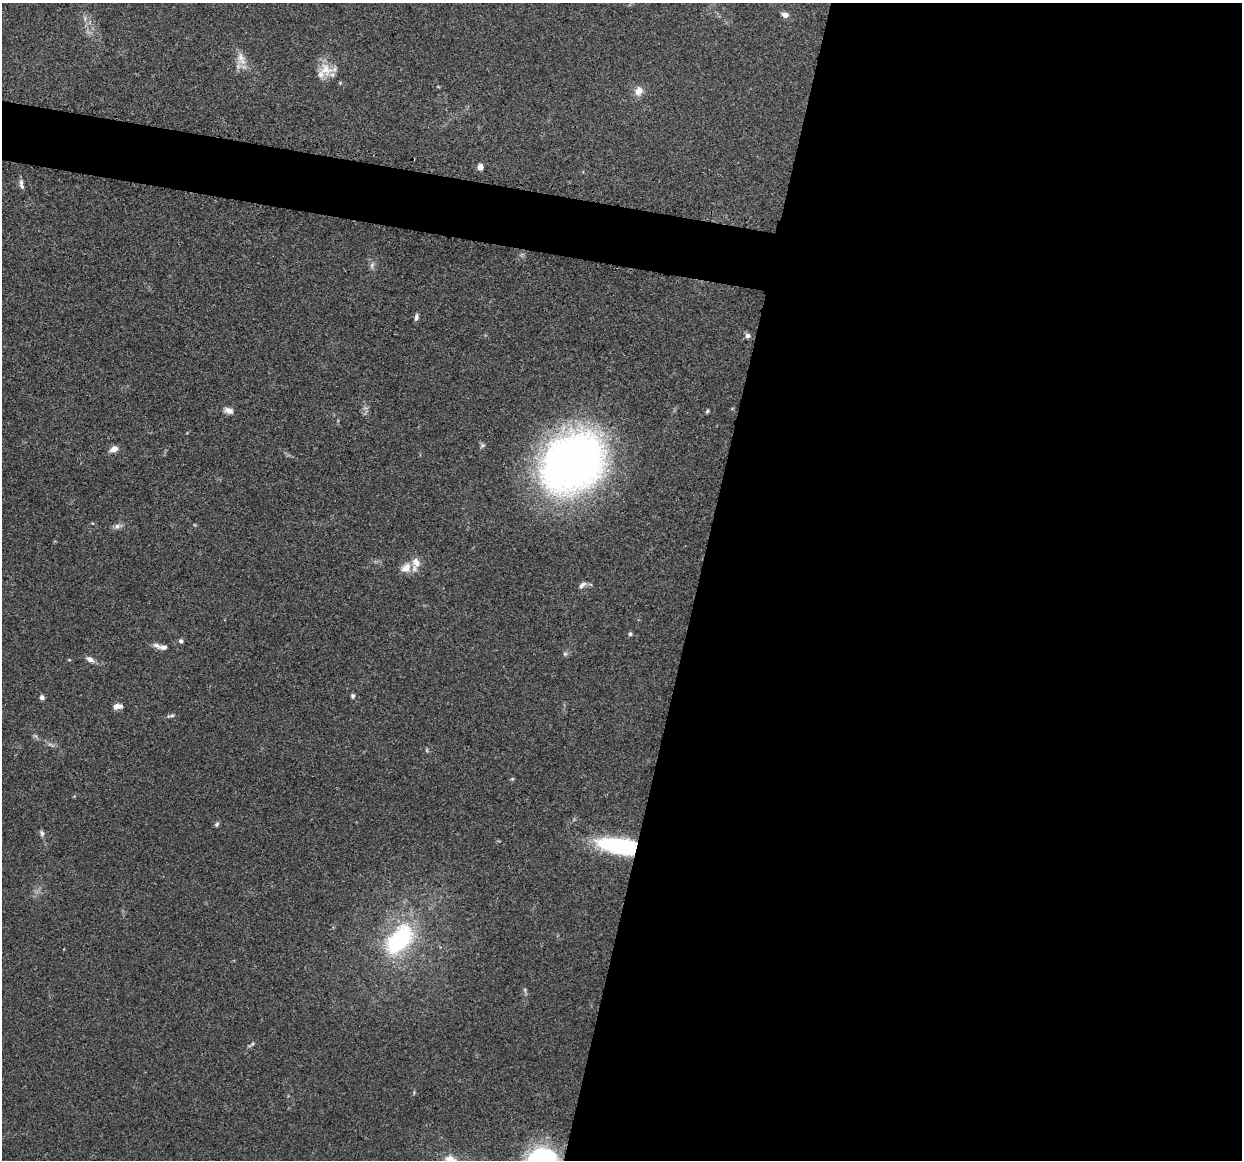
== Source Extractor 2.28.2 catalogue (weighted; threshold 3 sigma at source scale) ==
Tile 12 of 4 x 4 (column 4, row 3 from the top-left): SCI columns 3738-4977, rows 1286-2443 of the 5005 x 5016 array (HDU 1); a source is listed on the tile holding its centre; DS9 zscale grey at full resolution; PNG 1244 x 1162 px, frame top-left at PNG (2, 3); no overlay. Shown black and unused: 47% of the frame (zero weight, under 3 of 4 exposures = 2% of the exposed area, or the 3 px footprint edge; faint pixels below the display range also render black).
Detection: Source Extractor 2.28.2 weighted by HDU 2 'WHT'; one run over the whole footprint, this tile lists its part. Background 0.0837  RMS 0.0063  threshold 0.0283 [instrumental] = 3 sigma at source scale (4.5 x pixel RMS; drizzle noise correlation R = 1.50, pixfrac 1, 0.05/0.05 arcsec/px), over >= 5 px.
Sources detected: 37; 3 inside a brighter listed object's ellipse — not listed separately; the other 34 listed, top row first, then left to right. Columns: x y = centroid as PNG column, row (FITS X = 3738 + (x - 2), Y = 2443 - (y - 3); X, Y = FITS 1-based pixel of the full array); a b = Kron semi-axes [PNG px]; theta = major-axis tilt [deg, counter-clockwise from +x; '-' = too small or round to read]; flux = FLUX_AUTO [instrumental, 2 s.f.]
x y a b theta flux
785 15 7 5 -15 3.4
241 57 15 9 -71 5.6
326 69 20 17 -52 10
639 91 10 9 - 5.2
480 167 4 4 - 9.8
21 184 13 5 -79 2.2
372 265 7 6 - 1.7
416 317 8 4 80 1.7
748 336 7 6 - 2
229 411 12 7 -23 3.2
707 411 5 4 - 0.89
114 449 8 6 18 4.8
572 463 57 48 35 390
117 526 8 7 - 2.2
406 568 14 11 40 6.4
582 585 12 6 42 2.2
630 634 5 4 - 1.1
181 641 5 5 - 1.4
163 647 15 6 -2 3.1
565 654 6 5 - 1.1
90 659 10 6 -28 3
353 696 6 5 - 1.2
42 697 5 5 - 2
117 706 8 5 8 4.6
171 716 12 3 8 1.3
512 779 5 3 - 0.66
217 824 6 5 - 1.1
42 833 8 6 -75 1.5
620 846 33 12 -9 95
399 940 39 21 51 67
525 990 7 4 -73 1
252 1044 6 4 71 0.85
544 1157 54 26 83 87
450 1159 18 9 -14 6.6
Overlapping masked pixels (flux is a lower limit): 2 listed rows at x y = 620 846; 544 1157
Isophote crosses this tile's border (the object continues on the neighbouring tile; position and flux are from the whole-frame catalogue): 2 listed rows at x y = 544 1157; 450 1159